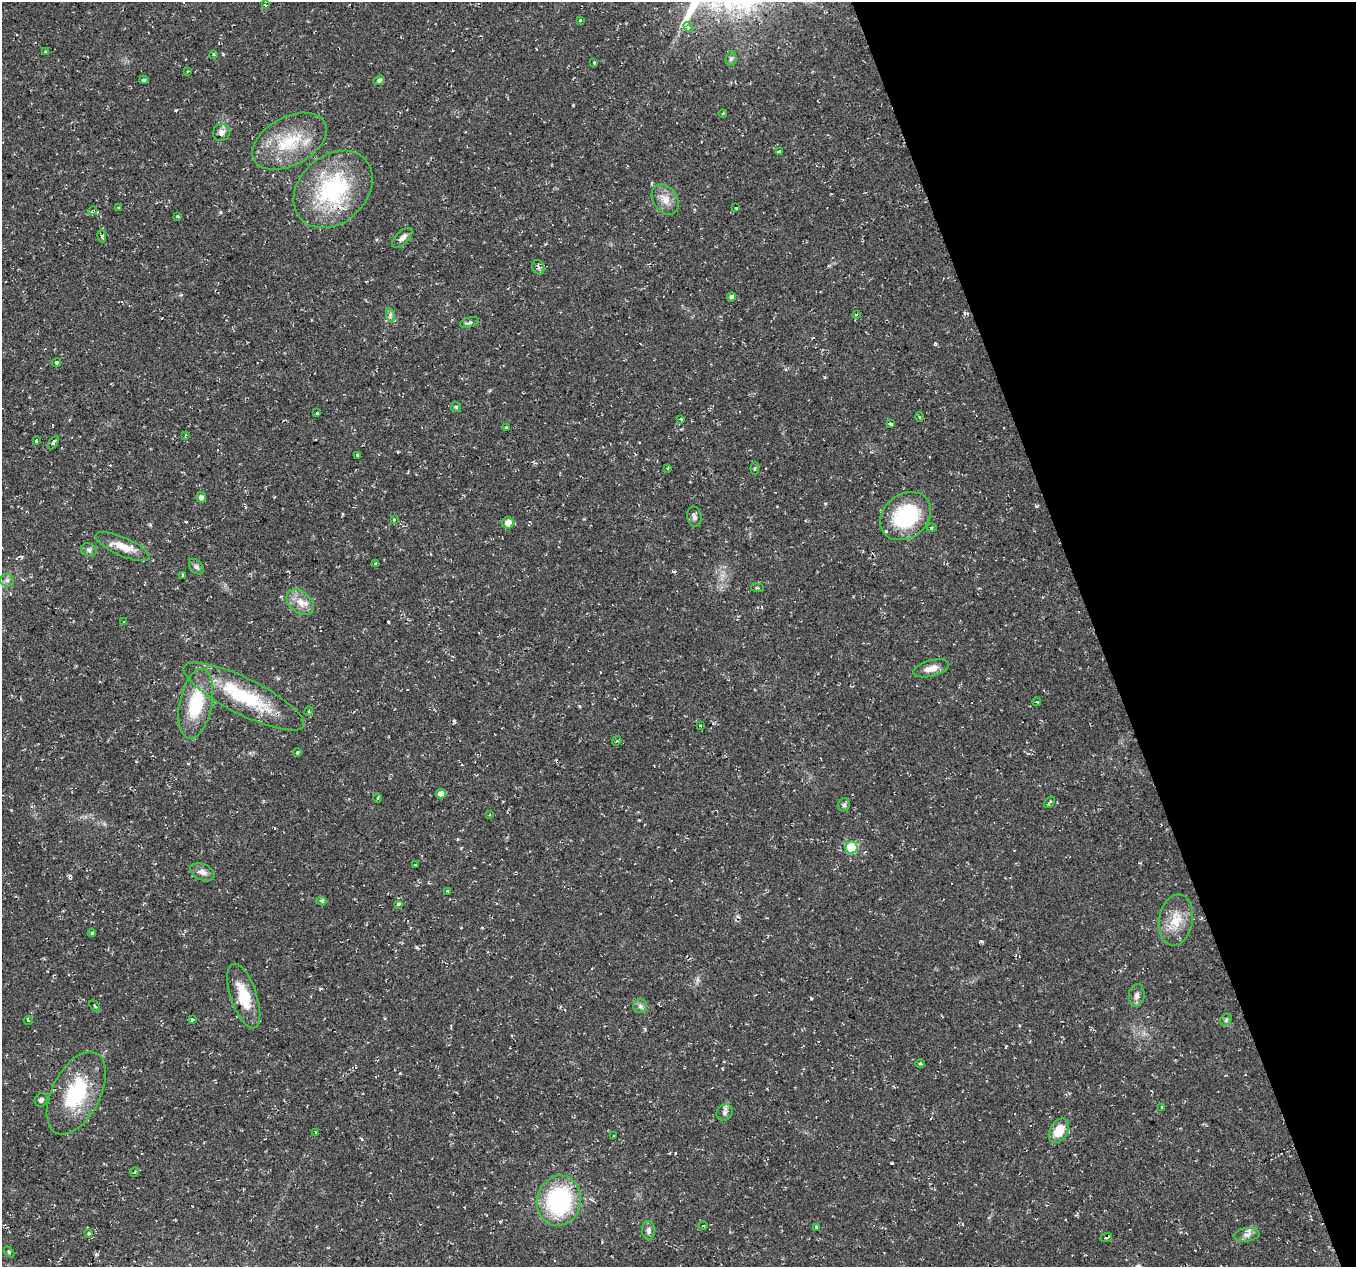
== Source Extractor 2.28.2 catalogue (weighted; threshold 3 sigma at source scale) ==
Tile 12 of 4 x 4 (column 4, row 3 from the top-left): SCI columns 4064-5417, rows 1332-2596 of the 5424 x 5249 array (HDU 1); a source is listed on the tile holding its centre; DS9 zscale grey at full resolution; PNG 1358 x 1269 px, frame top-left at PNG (2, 2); each listed source drawn as its Kron ellipse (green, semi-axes under 4 px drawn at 4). Shown black and unused: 19% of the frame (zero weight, under 2 of 3 exposures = <1% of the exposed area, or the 3 px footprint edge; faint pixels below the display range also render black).
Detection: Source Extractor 2.28.2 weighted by HDU 2 'WHT'; one run over the whole footprint, this tile lists its part. Background 0.0355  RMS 0.004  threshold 0.0181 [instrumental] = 3 sigma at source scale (4.5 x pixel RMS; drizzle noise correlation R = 1.50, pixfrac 1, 0.0396/0.0396 arcsec/px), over >= 5 px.
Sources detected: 107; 5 cosmic-ray / hot-pixel residue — neither listed nor drawn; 2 inside a brighter listed object's ellipse — not listed separately; the other 100 listed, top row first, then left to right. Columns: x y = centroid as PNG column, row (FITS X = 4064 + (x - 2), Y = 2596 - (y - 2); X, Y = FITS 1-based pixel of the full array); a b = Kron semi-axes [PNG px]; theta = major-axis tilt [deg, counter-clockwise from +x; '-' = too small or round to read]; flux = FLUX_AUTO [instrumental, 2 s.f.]
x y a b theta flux
265 5 3 3 - 1.1
580 20 3 3 - 0.46
688 27 5 4 - 0.7
46 52 4 4 - 0.5
213 54 3 3 - 0.41
731 59 7 5 85 0.9
594 62 3 3 - 0.41
188 72 3 3 - 0.85
144 80 4 4 - 0.55
379 80 6 4 20 0.89
723 113 4 3 - 0.31
221 132 9 8 - 2.2
289 141 40 24 28 20
779 151 4 3 - 1.4
333 189 44 33 42 45
665 199 16 12 -55 4.3
119 208 3 3 - 0.73
736 208 3 2 - 0.35
93 211 4 4 - 0.91
178 216 3 2 - 0.56
102 236 6 4 -79 0.83
402 238 12 6 45 2.1
538 267 7 6 - 1.2
731 297 5 4 - 1
390 315 7 4 -73 0.92
856 315 3 3 - 0.69
469 322 10 5 15 0.88
57 363 5 4 - 0.57
456 407 5 5 - 0.58
317 412 3 3 - 0.94
920 417 4 3 - 0.39
681 419 3 3 - 0.82
891 424 4 3 - 3.3
506 428 3 3 - 2
185 435 4 2 - 0.38
36 441 3 3 - 0.8
53 442 7 3 58 1.1
357 456 3 3 - 1.2
667 468 4 3 - 0.34
755 468 6 4 84 0.64
201 497 5 5 - 1.5
905 516 28 22 37 32
694 517 10 7 -78 1.3
394 519 3 3 - 2.7
508 523 6 6 - 3.6
932 528 5 4 - 0.72
123 547 29 9 -24 6.2
89 550 8 6 -27 1
375 563 3 3 - 0.53
196 567 9 6 -51 1.1
182 575 4 2 - 0.43
7 580 6 6 - 1
757 588 6 3 -6 0.72
300 602 16 10 -41 4.6
124 622 4 4 - 0.32
931 668 18 8 15 3.7
244 696 67 18 -27 30
1037 702 4 2 - 0.4
196 704 35 16 78 20
309 711 5 3 - 0.43
700 726 4 2 - 0.38
617 741 5 3 - 0.54
297 752 4 3 - 0.55
441 794 5 4 - 2.8
378 798 4 3 - 0.49
1050 802 6 3 50 0.59
844 805 7 6 - 1
489 814 3 2 - 0.53
851 848 6 6 - 14
415 865 3 3 - 0.31
202 872 13 8 -24 2.1
447 891 4 2 - 0.33
322 901 5 3 - 0.84
398 904 3 3 - 3.3
1176 920 26 17 80 8.8
92 933 4 3 - 0.69
1137 995 11 8 83 1.8
244 996 34 13 -71 11
95 1006 6 3 -48 0.85
640 1006 7 7 - 1.2
192 1019 3 3 - 1.6
28 1020 4 3 - 0.43
1226 1020 6 5 - 0.72
920 1064 5 3 - 0.42
76 1093 45 24 63 28
41 1100 7 6 - 1.2
1161 1107 4 3 - 0.34
725 1113 8 7 - 1.4
1059 1131 13 8 61 8.2
315 1132 3 2 - 0.34
613 1136 3 2 - 0.43
135 1172 4 3 - 0.35
559 1201 25 22 77 44
703 1226 4 3 - 0.43
816 1227 3 3 - 0.51
648 1230 9 6 -88 1.5
88 1233 3 3 - 0.47
1247 1235 13 6 7 2.2
1106 1237 6 2 20 1.4
9 1252 6 4 -46 0.58
Overlapping masked pixels (flux is a lower limit): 1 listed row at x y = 93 211
Unlisted compact peaks at least as high as the median listed source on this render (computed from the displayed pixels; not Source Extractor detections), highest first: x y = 454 722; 811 998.